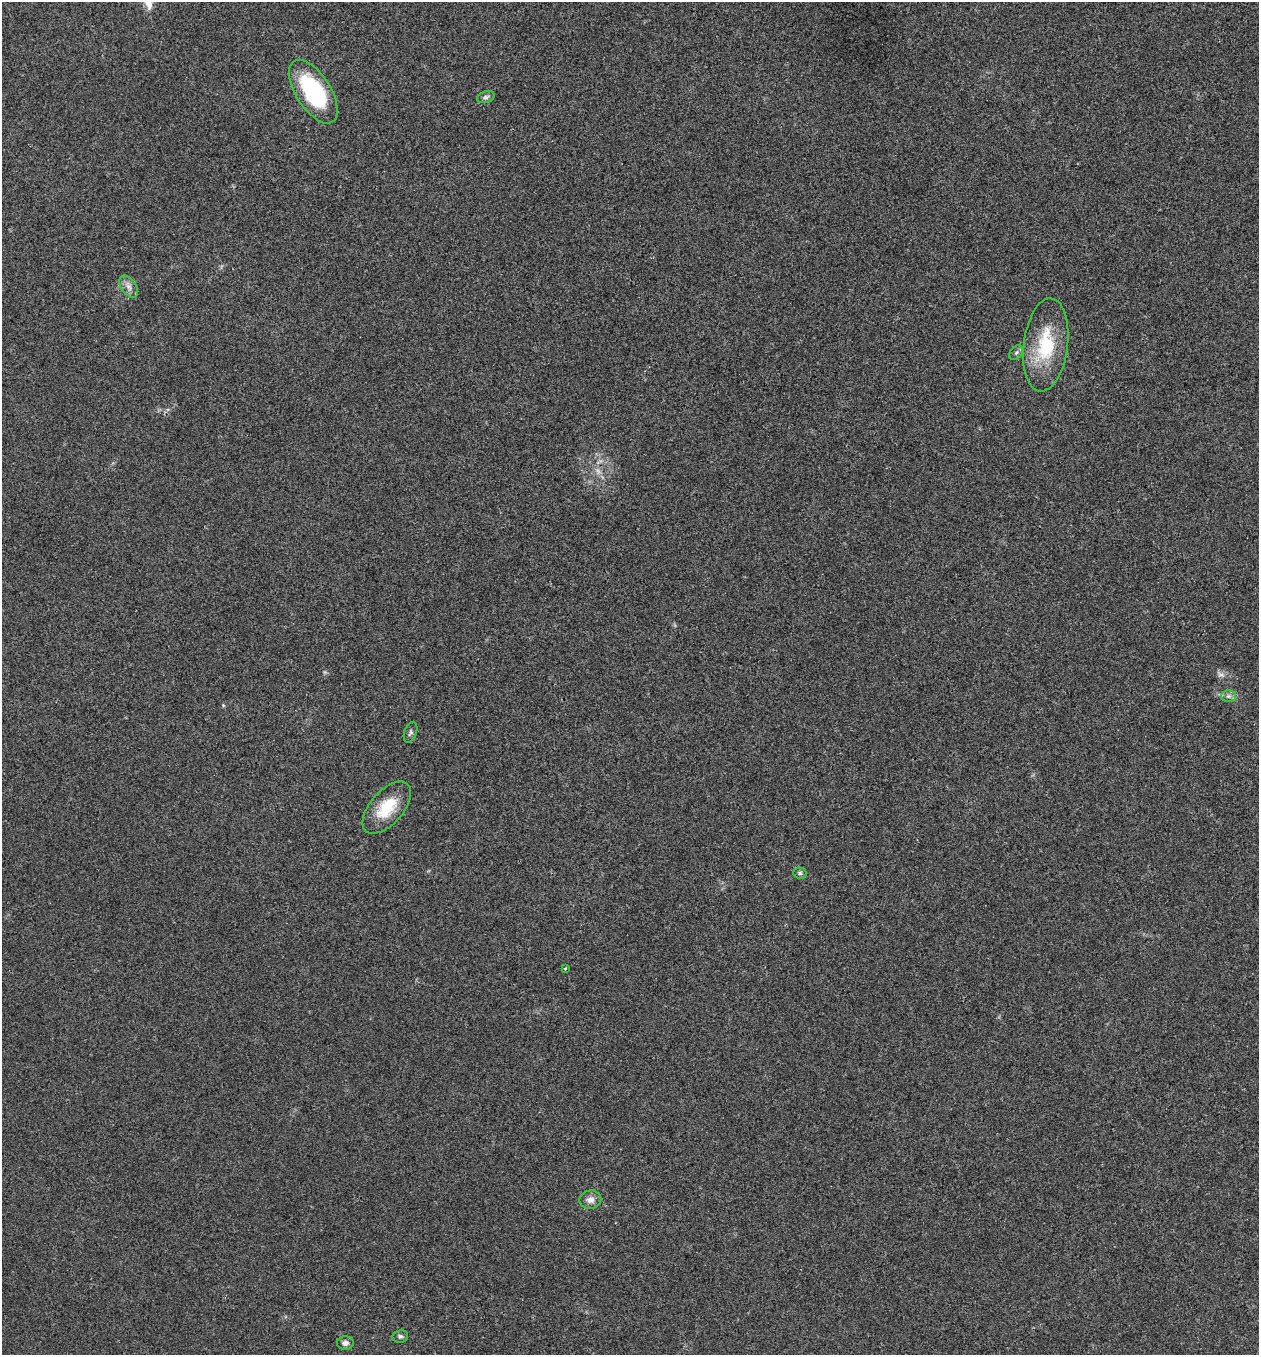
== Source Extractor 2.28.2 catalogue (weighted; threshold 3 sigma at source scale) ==
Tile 6 of 4 x 4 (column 2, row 2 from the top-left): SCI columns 1394-2650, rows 2711-4063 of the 5431 x 5417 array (HDU 1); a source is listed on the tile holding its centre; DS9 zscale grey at full resolution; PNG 1261 x 1357 px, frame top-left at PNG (2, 2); each listed source drawn as its Kron ellipse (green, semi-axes under 4 px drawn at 4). Shown black and unused: <1% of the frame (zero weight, under 3 of 4 exposures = <1% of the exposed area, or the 3 px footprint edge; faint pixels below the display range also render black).
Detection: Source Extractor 2.28.2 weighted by HDU 2 'WHT'; one run over the whole footprint, this tile lists its part. Background 0.0241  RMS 0.0054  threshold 0.0241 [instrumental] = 3 sigma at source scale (4.5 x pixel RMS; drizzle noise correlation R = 1.50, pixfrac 1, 0.05/0.05 arcsec/px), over >= 5 px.
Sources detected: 15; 2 too faint to see at this stretch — neither listed nor drawn; the other 13 listed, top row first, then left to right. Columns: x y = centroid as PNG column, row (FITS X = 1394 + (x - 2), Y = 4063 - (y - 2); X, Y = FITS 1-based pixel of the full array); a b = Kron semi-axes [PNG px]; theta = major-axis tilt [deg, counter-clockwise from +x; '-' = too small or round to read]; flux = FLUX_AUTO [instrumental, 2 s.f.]
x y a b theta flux
313 92 36 17 -57 50
486 97 9 5 19 1.5
129 287 12 7 -55 2.9
1046 345 47 22 83 32
1016 352 8 5 48 1.4
1228 696 7 6 - 1.6
410 732 11 6 70 1.3
387 808 31 16 48 18
800 873 6 5 - 1.1
565 968 3 2 - 0.65
590 1200 11 9 8 3.4
400 1336 8 6 9 1.4
345 1343 8 6 0 2.1